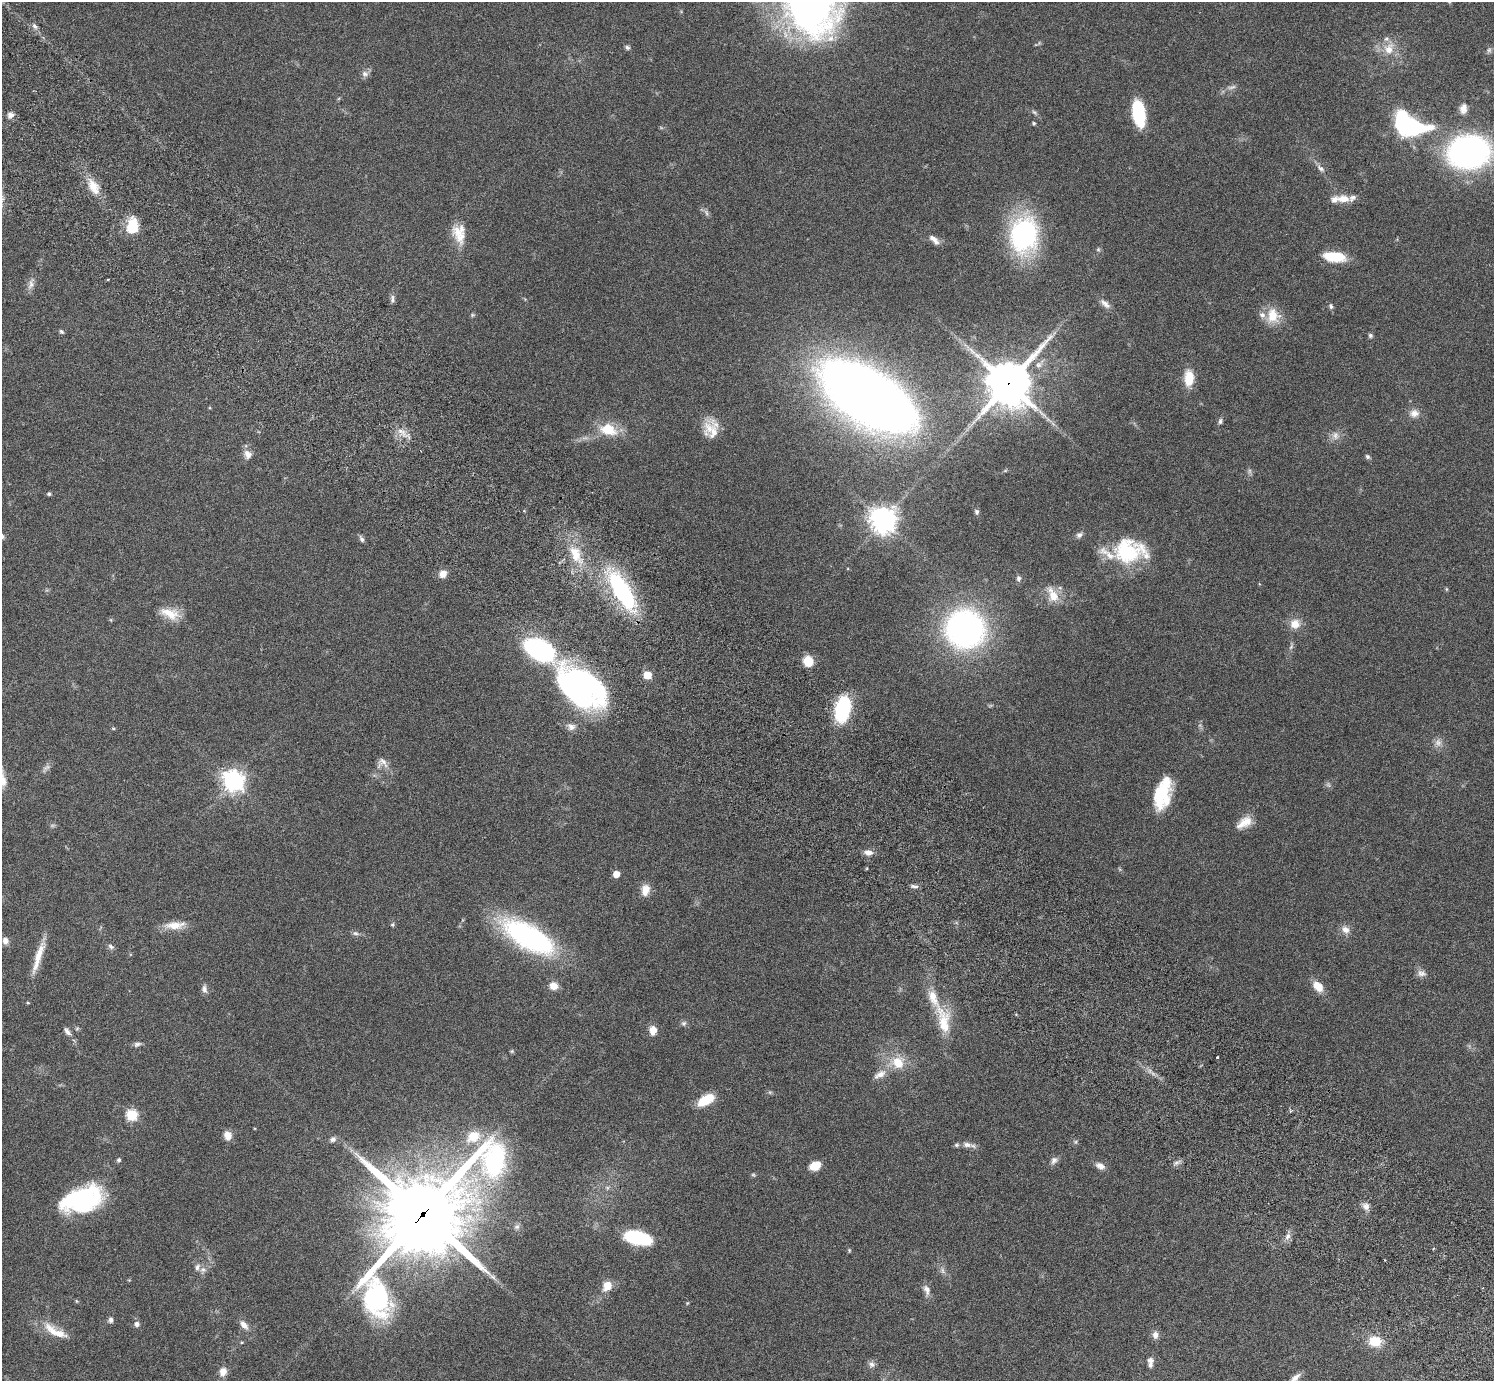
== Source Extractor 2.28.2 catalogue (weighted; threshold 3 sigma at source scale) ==
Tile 11 of 4 x 4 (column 3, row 3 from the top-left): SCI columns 3032-4523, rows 1726-3104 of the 6059 x 6069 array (HDU 1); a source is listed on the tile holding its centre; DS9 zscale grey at full resolution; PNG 1496 x 1383 px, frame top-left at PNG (2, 2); no overlay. Shown black and unused: <1% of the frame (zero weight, under 3 of 6 exposures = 3% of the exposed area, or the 3 px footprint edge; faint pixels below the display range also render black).
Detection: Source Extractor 2.28.2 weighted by HDU 2 'WHT'; one run over the whole footprint, this tile lists its part. Background 0.0834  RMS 0.0047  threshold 0.0191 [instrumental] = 3 sigma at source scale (4.09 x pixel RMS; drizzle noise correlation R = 1.36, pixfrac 0.8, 0.05/0.05 arcsec/px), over >= 5 px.
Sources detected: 156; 6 too faint to see at this stretch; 1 inside a brighter object's white glare — not listed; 10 inside a brighter listed object's ellipse — not listed separately; the other 139 listed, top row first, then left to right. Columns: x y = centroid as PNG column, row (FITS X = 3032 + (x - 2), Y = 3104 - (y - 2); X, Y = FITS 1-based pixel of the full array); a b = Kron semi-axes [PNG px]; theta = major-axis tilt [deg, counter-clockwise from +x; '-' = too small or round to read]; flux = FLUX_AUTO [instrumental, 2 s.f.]
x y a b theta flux
810 2 63 46 -74 260
34 26 8 5 -41 1.3
627 47 7 6 - 0.9
1389 49 17 13 68 7
365 74 10 8 13 1.7
1232 87 13 5 16 1.6
1463 109 14 10 80 3.2
1138 113 22 10 -80 28
10 115 9 7 25 1.9
1034 123 4 4 - 0.76
1408 125 22 13 -28 110
1469 152 31 24 9 140
1321 168 13 6 -41 2
93 186 24 12 -63 7.4
1343 199 18 10 -3 5.1
706 213 9 4 -81 0.92
132 226 15 10 84 14
459 234 27 16 -80 8.9
1024 234 22 16 84 110
934 240 15 7 -45 2.8
1098 249 6 5 - 0.68
1334 257 24 10 -7 13
108 279 3 2 - 0.47
31 284 18 7 74 2.4
392 299 12 6 89 1.3
1105 304 17 7 -39 2.5
1331 306 8 5 -69 0.98
472 315 6 5 - 0.63
1273 316 20 17 -85 9.2
61 331 6 5 - 0.77
1370 335 6 5 - 0.86
1039 364 18 9 43 4.2
1189 378 20 12 89 7.8
1008 383 16 15 - 1500
868 397 76 36 -33 630
1414 413 13 10 5 3.2
1220 421 7 6 - 1.1
608 429 22 13 -17 12
402 432 17 7 -38 3.6
713 433 37 16 85 8.2
1335 435 12 10 -73 2.8
247 454 12 9 -70 2.9
1367 457 6 6 - 0.9
49 494 5 5 - 0.69
977 512 7 6 - 1
883 520 9 8 - 500
1079 535 8 7 - 1.5
361 539 9 5 -67 1.2
1128 551 38 25 -1 34
576 555 28 14 -64 13
443 574 9 8 - 3.7
1018 578 9 6 85 1.3
1447 589 6 4 -89 0.45
622 591 46 15 -59 61
1053 595 23 12 -64 6.7
170 613 27 13 -19 7.8
111 620 6 3 -71 0.43
1295 624 13 13 - 5.1
965 629 32 31 - 140
1291 647 9 5 63 1
539 650 21 13 -29 85
808 661 11 10 - 6.9
647 675 5 5 - 13
578 687 48 30 -43 130
843 709 26 14 80 30
571 727 13 10 -13 2.6
113 728 5 4 - 0.51
382 763 16 14 25 3.6
46 768 14 6 44 1.7
233 781 8 7 - 290
1328 785 8 4 -37 0.86
1161 795 29 18 79 21
1244 822 22 11 33 6
868 852 11 8 -9 2.7
616 874 5 5 - 6.1
914 886 11 4 -7 1.2
645 890 15 10 78 4.4
175 925 28 10 4 6.2
392 925 5 5 - 0.72
1345 930 12 9 -37 2.9
355 933 10 5 -13 1.3
528 936 46 19 -30 100
5 941 9 7 -74 2.2
111 947 9 6 -34 1.2
38 956 48 8 72 8.4
1421 973 12 9 -15 2.2
553 986 10 9 - 3.8
1318 986 15 10 -46 5.3
204 989 12 7 -83 1.8
28 1003 5 3 - 0.37
943 1021 45 18 -77 16
684 1023 8 7 - 1.1
77 1028 6 4 20 0.57
653 1030 9 8 - 4.3
67 1031 12 6 -52 1.7
137 1044 10 6 16 1.3
512 1051 6 5 - 0.56
1217 1057 3 2 - 0.42
898 1062 19 17 -15 10
880 1074 20 10 32 4.3
770 1092 6 5 - 0.7
705 1100 18 9 31 11
1291 1111 5 4 - 0.7
132 1115 6 6 - 37
227 1135 10 8 -72 3.5
473 1136 18 14 30 9.4
333 1139 9 7 21 1.6
967 1145 14 7 -9 2.7
119 1160 5 5 - 0.85
1054 1160 10 8 48 1.9
1176 1163 9 4 19 1.1
815 1166 11 8 22 7.2
1100 1166 12 8 -29 2.6
753 1175 6 5 - 0.6
607 1188 6 5 - 0.85
82 1199 44 24 19 51
1366 1206 11 9 -46 2.3
423 1214 49 28 50 4500
517 1227 9 7 33 1.4
1288 1236 10 7 59 2
638 1238 28 13 -15 25
849 1250 6 4 -80 0.49
203 1270 10 9 - 2
943 1270 12 5 -76 1.5
607 1286 12 10 51 5.2
927 1290 16 8 -78 2.7
76 1301 6 3 -70 0.39
687 1303 4 4 - 0.43
111 1320 8 6 85 1.3
137 1324 7 6 - 1.6
244 1325 11 7 -50 3.2
55 1331 37 11 -29 8.9
1155 1335 9 7 -86 2.4
1375 1341 14 12 -11 9
242 1342 5 3 - 0.42
1150 1360 9 6 13 1.5
871 1364 9 8 - 1.7
223 1372 11 8 73 3.5
1295 1378 17 7 45 3
Overlapping masked pixels (flux is a lower limit): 3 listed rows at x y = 1008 383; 868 397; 423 1214
Isophote crosses this tile's border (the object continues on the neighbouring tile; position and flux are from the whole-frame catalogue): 3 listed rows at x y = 810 2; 1469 152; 1295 1378